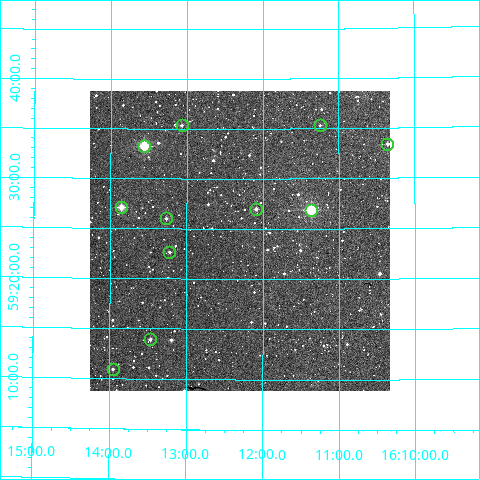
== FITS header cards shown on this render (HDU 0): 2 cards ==
NAXIS1  =                  300
NAXIS2  =                  300

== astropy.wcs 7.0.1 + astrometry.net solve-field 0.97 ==
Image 300 x 300 px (HDU 0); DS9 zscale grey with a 90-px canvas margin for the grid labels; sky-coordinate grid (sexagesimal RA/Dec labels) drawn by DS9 from the SOLVED WCS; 11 Tycho-2 reference stars matched to detected sources circled (green)
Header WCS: RA---TAN/DEC--TAN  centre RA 16:12:18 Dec +59:24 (243.08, +59.40 deg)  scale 6 arcsec/px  FOV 30.0' x 30.0'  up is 0 deg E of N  parity normal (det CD < 0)
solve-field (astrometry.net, Tycho-2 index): VERIFIED the header's WCS against the Tycho-2 star catalogue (verified at 2 index scales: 10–11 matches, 0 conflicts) and refined it, rather than solving blind
Solved WCS: RA---TAN-SIP/DEC--TAN-SIP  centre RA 16:12:18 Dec +59:24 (243.08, +59.40 deg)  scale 6.01 arcsec/px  FOV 30.0' x 29.9'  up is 0 deg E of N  parity normal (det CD < 0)
The solver's refit moves the header's centre by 1.9 arcsec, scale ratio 1.002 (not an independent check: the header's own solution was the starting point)
Tycho-2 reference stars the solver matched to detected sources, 11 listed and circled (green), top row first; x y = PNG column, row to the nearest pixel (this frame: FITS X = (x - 90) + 1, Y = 300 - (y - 91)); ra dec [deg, ICRS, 3 dp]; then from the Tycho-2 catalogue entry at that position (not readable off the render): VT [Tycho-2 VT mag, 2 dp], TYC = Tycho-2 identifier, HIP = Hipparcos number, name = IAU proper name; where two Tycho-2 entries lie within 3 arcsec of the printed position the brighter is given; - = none
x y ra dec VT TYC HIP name
182 125 243.267 +59.589 11.98 3883-161-1 - -
320 125 242.812 +59.589 12.46 3883-934-1 - -
387 144 242.589 +59.557 11.10 3883-349-1 - -
144 146 243.390 +59.554 9.22 3883-175-1 79515 -
121 207 243.464 +59.452 10.19 3883-605-1 - -
256 209 243.023 +59.449 11.22 3883-873-1 - -
311 210 242.841 +59.448 8.15 3883-525-1 79325 -
166 218 243.317 +59.433 11.55 3883-657-1 - -
169 252 243.305 +59.377 12.43 3883-1049-1 - -
150 339 243.367 +59.232 11.75 3883-1453-1 - -
113 369 243.488 +59.182 12.37 3883-151-1 - -